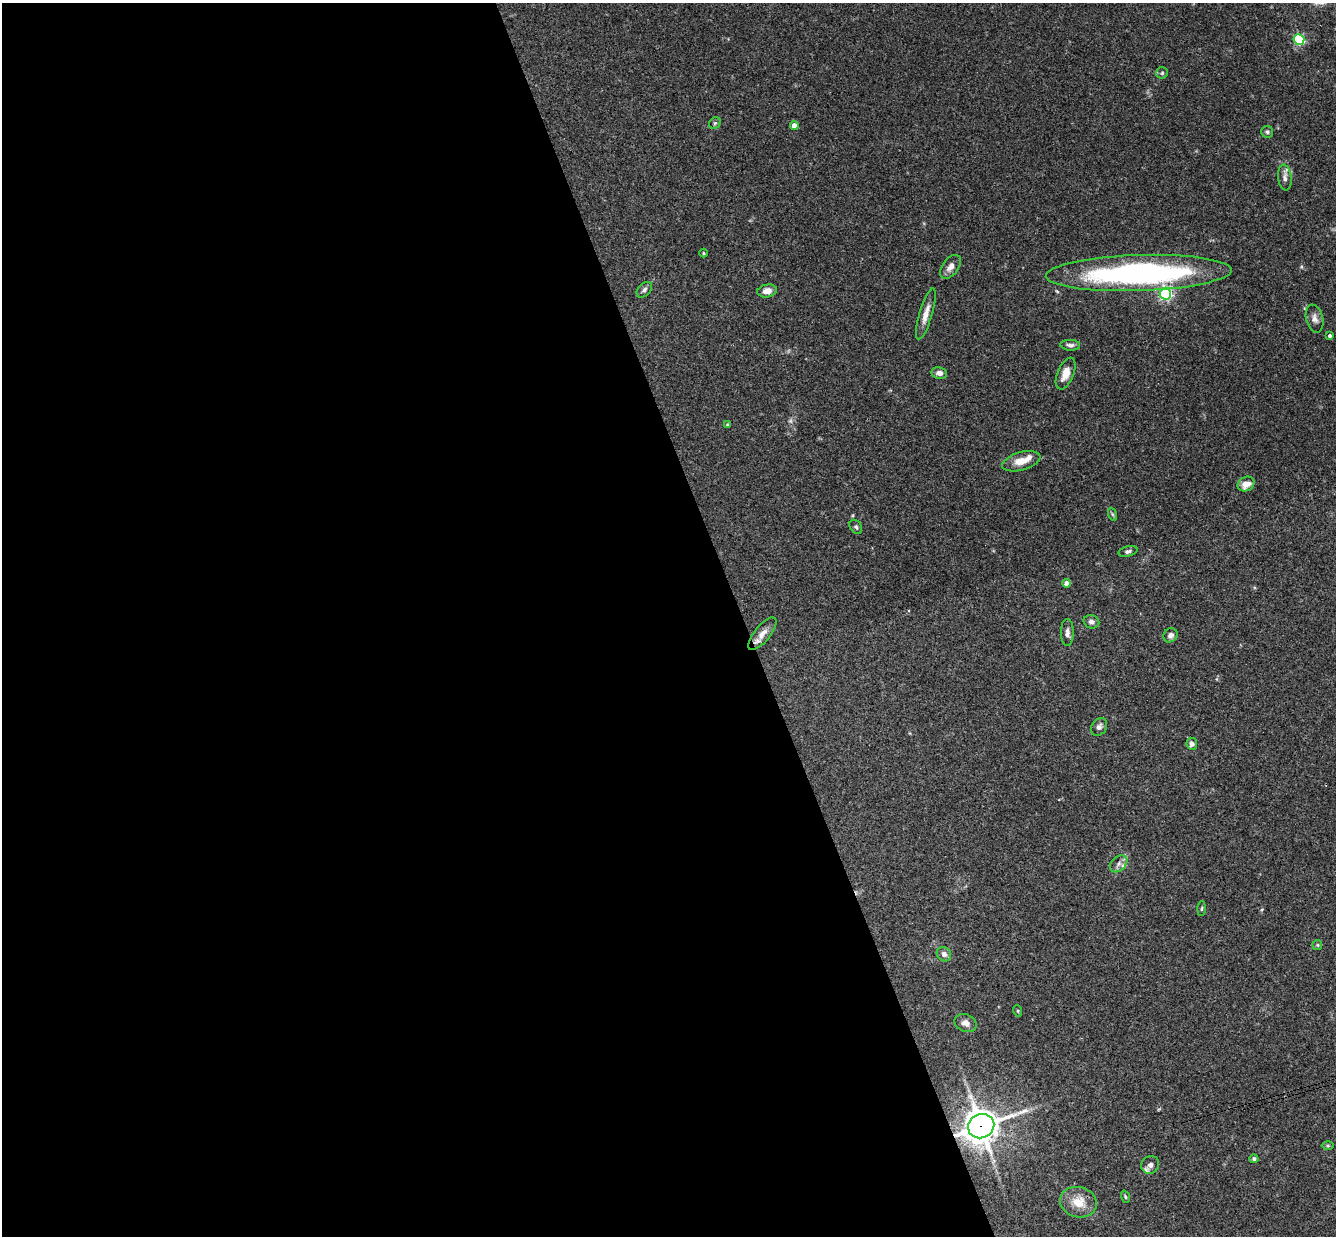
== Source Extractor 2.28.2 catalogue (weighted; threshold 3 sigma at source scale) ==
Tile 9 of 4 x 4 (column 1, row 3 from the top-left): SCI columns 58-1391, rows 1529-2762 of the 5447 x 5401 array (HDU 1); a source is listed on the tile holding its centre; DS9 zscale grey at full resolution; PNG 1338 x 1238 px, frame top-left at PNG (2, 3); each listed source drawn as its Kron ellipse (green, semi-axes under 4 px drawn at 4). Shown black and unused: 56% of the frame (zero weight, under 3 of 4 exposures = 6% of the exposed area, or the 3 px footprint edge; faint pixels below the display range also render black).
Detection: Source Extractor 2.28.2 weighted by HDU 2 'WHT'; one run over the whole footprint, this tile lists its part. Background 0.0844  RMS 0.0034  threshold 0.0153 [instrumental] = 3 sigma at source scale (4.5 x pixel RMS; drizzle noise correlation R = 1.50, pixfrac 1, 0.05/0.05 arcsec/px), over >= 5 px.
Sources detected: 45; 1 too faint to see at this stretch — neither listed nor drawn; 1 inside a brighter listed object's ellipse — not listed separately; the other 43 listed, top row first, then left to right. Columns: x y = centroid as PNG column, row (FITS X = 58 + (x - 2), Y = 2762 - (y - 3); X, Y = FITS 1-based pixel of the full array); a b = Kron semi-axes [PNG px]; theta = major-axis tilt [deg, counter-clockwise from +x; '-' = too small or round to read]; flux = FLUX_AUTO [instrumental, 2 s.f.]
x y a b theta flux
1299 39 5 5 - 36
1162 73 6 5 - 0.6
715 123 6 5 - 0.54
794 126 4 4 - 3.3
1267 132 6 6 - 0.68
1285 178 13 6 -84 1.6
703 253 4 3 - 0.31
951 267 13 8 53 2.1
1139 273 93 18 2 100
644 290 9 6 46 1.1
767 291 10 6 12 2.9
1165 294 6 5 - 58
926 314 26 6 73 3.3
1315 319 14 8 -76 1.9
1330 336 4 3 - 0.66
1070 345 10 5 -4 1.1
939 373 8 6 -7 1.7
1066 374 17 8 67 3.6
728 425 4 4 - 0.43
1021 461 20 9 15 4.6
1246 484 9 7 26 3.2
1112 514 7 4 -71 0.52
856 527 7 5 -53 0.74
1128 551 9 5 15 0.9
1067 583 4 4 - 2.9
1091 622 8 6 -21 1.3
1067 632 13 6 -90 1.6
762 634 20 8 51 3
1170 635 7 6 - 1.4
1099 727 9 7 56 1.3
1192 744 6 5 - 1.2
1119 864 10 7 43 1.5
1202 909 7 3 88 0.44
1317 945 5 5 - 0.41
944 954 7 7 - 1.5
1018 1011 6 3 -72 0.34
966 1023 11 8 -24 2.1
981 1126 13 12 - 550
1328 1146 6 4 0 0.41
1254 1159 4 4 - 0.62
1150 1165 9 8 - 1.6
1125 1197 6 4 -71 0.43
1078 1202 18 15 -15 5.9
Overlapping masked pixels (flux is a lower limit): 1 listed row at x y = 981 1126